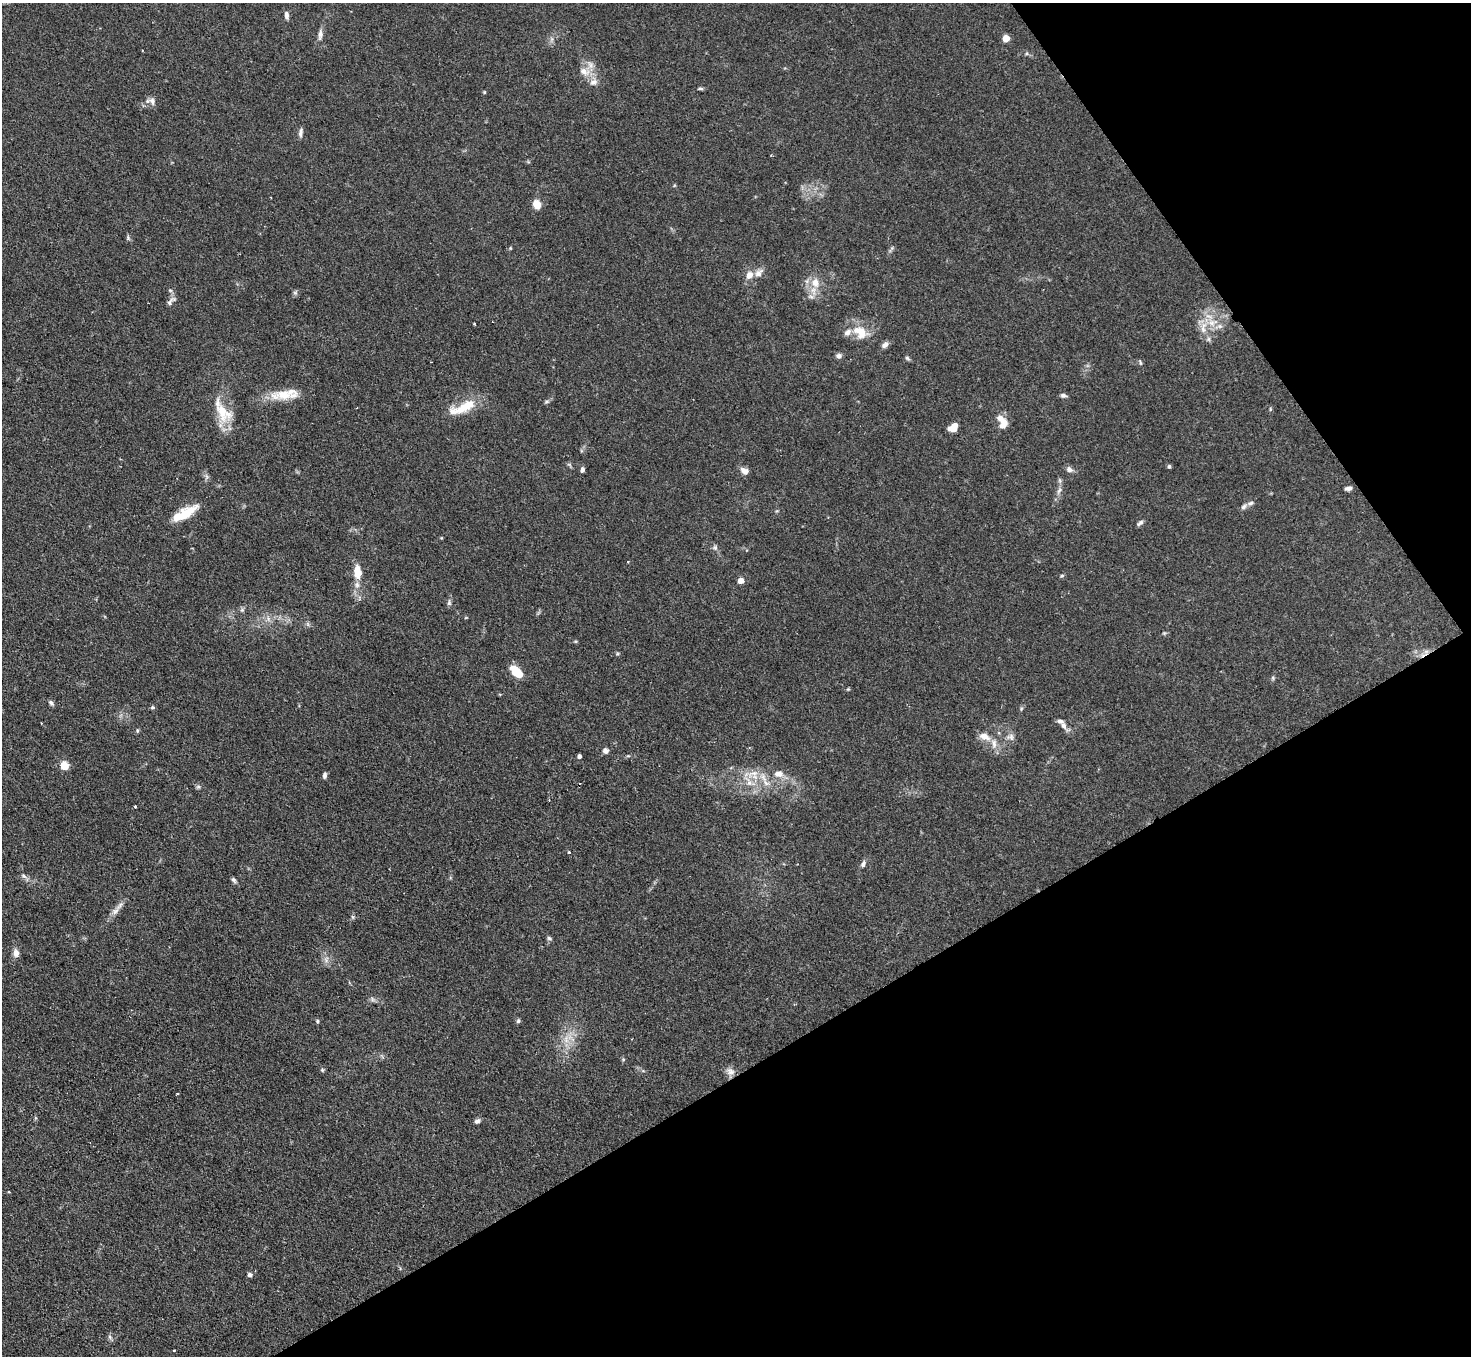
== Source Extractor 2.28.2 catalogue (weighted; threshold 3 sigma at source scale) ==
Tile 12 of 4 x 4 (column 4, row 3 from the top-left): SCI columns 4410-5878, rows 1653-3006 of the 5880 x 5872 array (HDU 1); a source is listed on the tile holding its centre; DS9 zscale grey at full resolution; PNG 1473 x 1358 px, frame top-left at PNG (2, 3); no overlay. Shown black and unused: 29% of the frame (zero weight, under 2 of 3 exposures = <1% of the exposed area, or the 3 px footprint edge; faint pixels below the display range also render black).
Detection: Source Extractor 2.28.2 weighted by HDU 2 'WHT'; one run over the whole footprint, this tile lists its part. Background 0.0811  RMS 0.0058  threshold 0.0262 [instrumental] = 3 sigma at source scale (4.5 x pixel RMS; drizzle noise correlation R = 1.50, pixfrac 1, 0.05/0.05 arcsec/px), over >= 5 px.
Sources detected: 93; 9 inside a brighter listed object's ellipse — not listed separately; the other 84 listed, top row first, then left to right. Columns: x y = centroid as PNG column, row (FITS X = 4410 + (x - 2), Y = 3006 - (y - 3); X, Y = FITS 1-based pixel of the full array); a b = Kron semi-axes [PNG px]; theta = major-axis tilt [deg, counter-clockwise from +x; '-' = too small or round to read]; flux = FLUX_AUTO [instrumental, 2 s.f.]
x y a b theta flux
286 15 9 5 -83 2.1
320 34 15 6 84 2.8
1006 38 5 5 - 13
584 71 16 10 -19 6
593 82 12 8 27 3.1
700 88 6 4 -5 0.97
484 92 4 3 - 0.55
152 101 11 8 -60 2.7
301 133 12 5 82 1.9
537 205 9 7 -66 7.1
128 238 6 4 -50 0.95
749 275 11 9 60 4.4
815 283 14 13 - 7.5
170 290 6 4 -19 0.76
171 301 16 6 41 2.2
1212 322 16 9 11 7.6
474 324 4 3 - 0.49
860 332 21 14 -43 11
1209 339 7 4 -90 1.2
885 345 9 6 40 2.4
838 356 7 6 - 1.9
907 358 7 4 -37 1
1140 362 7 3 -71 0.7
284 395 39 12 1 14
1063 395 8 5 -11 1.4
547 402 7 4 19 1
465 406 33 13 30 14
1270 409 6 3 73 0.64
222 411 34 15 -69 16
1002 422 17 9 -62 7.4
953 427 9 6 40 7.8
1169 467 5 4 - 0.97
1069 469 9 7 -33 2.3
582 470 6 4 73 1.6
744 471 10 7 -38 3.2
1348 488 8 5 10 2.1
1059 490 9 5 62 1.8
1244 507 9 6 48 1.8
185 513 32 10 29 14
1140 523 9 4 37 1.5
715 548 7 4 -45 1.3
628 562 3 3 - 0.47
357 572 15 8 -83 9.1
1062 576 6 4 22 0.83
741 581 4 4 - 6.1
449 603 8 5 -90 1.4
242 610 5 5 - 1
517 672 13 8 -43 13
1273 678 5 5 - 0.83
51 703 9 5 -50 1.4
152 707 6 5 - 0.83
1064 726 8 5 -65 3.1
137 731 5 4 - 0.82
985 736 17 9 -23 5.1
1011 737 10 9 - 2.8
605 751 6 6 - 2.3
579 756 4 4 - 1.9
64 766 5 5 - 22
753 773 16 7 6 5.9
779 774 14 10 2 5.2
325 775 7 4 83 1.5
749 782 19 8 -62 6.5
198 787 7 4 0 1
135 806 3 2 - 0.55
569 852 3 3 - 0.94
863 864 10 5 70 1.8
24 876 8 5 -28 1.5
234 880 7 5 -50 1.3
115 911 13 8 51 3.5
549 938 7 5 -18 1
16 953 11 7 -82 3.1
372 999 7 4 -72 0.99
317 1021 6 4 -70 0.9
518 1021 7 5 74 0.97
566 1039 12 6 -80 3.6
623 1059 5 5 - 0.75
322 1070 5 4 - 0.8
730 1072 13 10 -26 3.5
177 1094 3 2 - 0.97
477 1121 7 6 - 1.6
9 1192 3 3 - 0.45
250 1275 6 5 - 1.5
110 1337 7 4 -46 1.1
174 1350 2 2 - 0.56